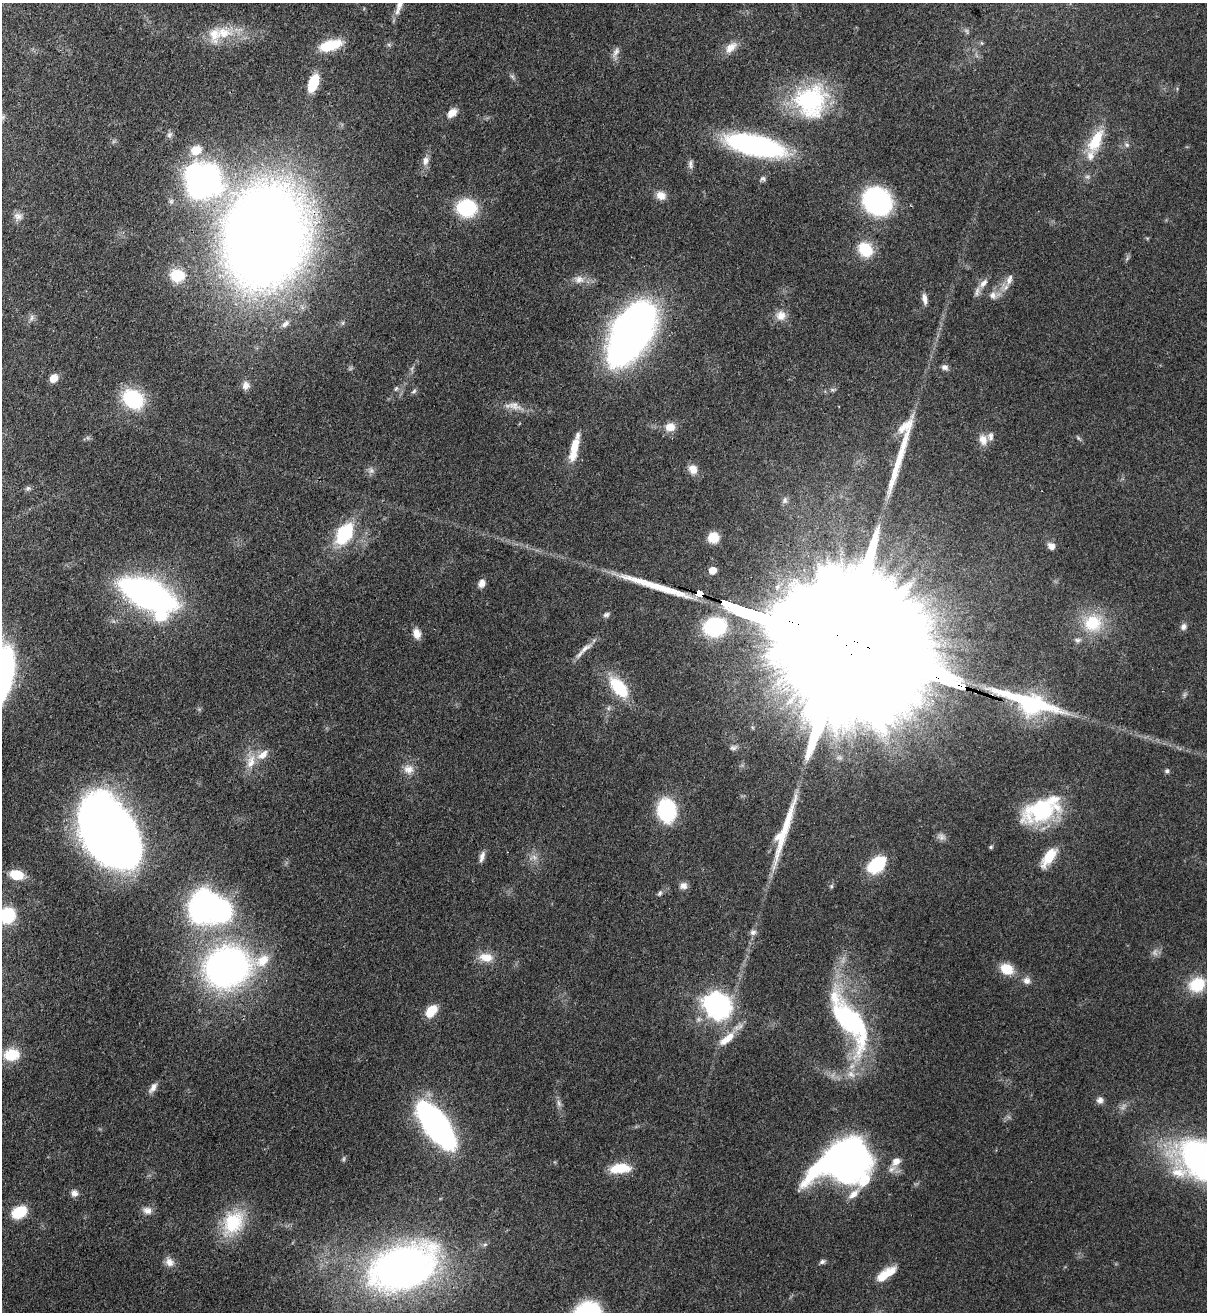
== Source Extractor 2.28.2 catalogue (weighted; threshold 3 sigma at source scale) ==
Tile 11 of 4 x 4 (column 3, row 3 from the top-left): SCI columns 2754-3958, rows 1342-2651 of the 5380 x 5303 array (HDU 1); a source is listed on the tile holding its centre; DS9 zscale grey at full resolution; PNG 1209 x 1314 px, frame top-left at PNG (2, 3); no overlay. Shown black and unused: <1% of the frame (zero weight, under 3 of 4 exposures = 7% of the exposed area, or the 3 px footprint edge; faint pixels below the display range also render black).
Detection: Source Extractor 2.28.2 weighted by HDU 2 'WHT'; one run over the whole footprint, this tile lists its part. Background 0.0834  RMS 0.0039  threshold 0.0177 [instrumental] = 3 sigma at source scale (4.5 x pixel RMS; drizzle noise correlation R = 1.50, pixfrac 1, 0.05/0.05 arcsec/px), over >= 5 px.
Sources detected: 139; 5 too faint to see at this stretch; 5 inside a brighter object's white glare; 3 long thin detections or spike segments (spike, bleed or trail) — not listed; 12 inside a brighter listed object's ellipse — not listed separately; the other 114 listed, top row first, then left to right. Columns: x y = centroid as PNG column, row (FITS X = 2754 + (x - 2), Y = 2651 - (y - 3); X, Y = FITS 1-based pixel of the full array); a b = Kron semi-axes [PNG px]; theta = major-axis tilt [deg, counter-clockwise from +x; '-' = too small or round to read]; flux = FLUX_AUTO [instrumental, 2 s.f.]
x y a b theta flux
399 5 25 7 69 3.5
967 31 7 4 -71 0.73
223 33 28 16 3 12
982 43 6 4 -70 0.47
330 45 26 11 16 13
731 47 19 10 41 4.3
616 52 15 7 61 2.1
512 76 7 4 -19 0.72
313 83 15 8 69 15
811 101 40 37 65 46
452 113 12 8 44 3.9
2 117 9 7 30 1.4
169 135 10 6 51 1.3
1096 141 32 14 63 14
755 145 48 15 -12 110
1127 145 6 5 - 0.88
196 150 16 13 27 7
425 161 13 8 77 2.6
690 164 13 6 88 1.5
763 178 7 7 - 0.99
203 181 26 21 48 140
661 196 11 10 - 3.6
877 201 22 18 -43 76
466 208 16 13 -3 32
18 216 13 9 -14 2.3
264 235 69 54 81 820
865 249 19 15 -47 12
177 275 13 12 - 12
579 279 14 10 -9 3.5
1009 280 16 8 70 2.9
983 283 14 8 45 2.9
993 295 11 9 -61 2.4
925 299 13 6 -80 2.4
781 316 14 13 - 4
31 318 10 5 77 1.3
285 324 11 6 44 1.8
631 333 60 30 61 220
945 367 9 7 -17 1.4
54 378 9 7 51 3.8
246 385 11 10 - 2.5
396 389 7 5 68 0.75
414 391 8 4 37 0.78
133 399 23 18 -35 26
514 406 22 9 -16 4.3
906 426 27 11 37 6.2
670 427 13 11 2 4.3
983 440 14 10 -72 3.6
575 445 19 9 74 5.9
693 469 12 10 -53 3.8
28 488 7 6 - 0.87
785 500 9 7 69 1.2
345 533 23 14 59 24
713 537 11 10 - 6.4
1051 546 9 7 -39 2.4
713 570 5 5 - 5.9
482 583 9 7 66 2.2
148 594 36 16 -23 200
606 615 9 6 24 1.1
1093 623 25 22 10 17
715 627 24 20 12 29
1183 627 9 7 69 1.6
417 633 13 9 -77 3.2
836 642 162 27 -19 76000
585 648 21 7 39 3.5
2 676 38 14 78 160
619 687 27 14 -49 18
1029 702 87 22 -18 53
609 708 7 4 71 0.73
733 748 10 7 -6 1.5
251 762 20 10 68 5.6
409 769 14 13 - 3.7
1167 771 6 5 - 0.84
667 810 19 15 -85 37
1042 810 41 21 19 40
109 831 55 37 -57 480
778 837 15 8 53 2.8
941 837 10 8 -72 1.8
991 847 5 4 - 0.59
482 857 14 6 72 2.1
1049 857 24 10 55 8.9
877 864 16 10 38 29
16 875 12 9 -12 9.8
683 886 10 9 - 2.2
831 886 6 5 - 0.64
660 893 8 5 68 0.87
201 906 21 13 74 110
7 915 16 14 62 18
753 932 9 7 10 1.4
486 957 18 11 -8 5.9
262 961 21 14 39 8.3
227 967 31 26 19 200
1007 969 14 11 -26 8.5
1027 980 10 10 - 2.2
1197 985 18 16 25 13
713 1003 9 7 55 190
431 1011 15 9 48 7.2
850 1021 78 27 -59 63
725 1040 21 10 35 5.7
11 1055 17 13 10 10
851 1074 13 7 -45 2.8
153 1088 15 7 57 2.3
1100 1100 9 8 - 1.7
436 1125 33 14 -54 180
844 1160 51 35 22 170
896 1162 13 10 37 3.9
620 1168 26 11 5 9.6
74 1193 9 8 - 2
147 1210 12 10 -21 2.6
19 1212 14 10 29 14
233 1222 33 24 55 21
169 1262 12 11 - 3
822 1262 7 5 31 1
403 1267 67 41 20 200
886 1274 26 10 35 7.3
Overlapping masked pixels (flux is a lower limit): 4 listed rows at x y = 264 235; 836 642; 1029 702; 403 1267
Isophote crosses this tile's border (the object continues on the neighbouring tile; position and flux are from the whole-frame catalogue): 4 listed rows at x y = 399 5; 2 117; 2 676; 7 915